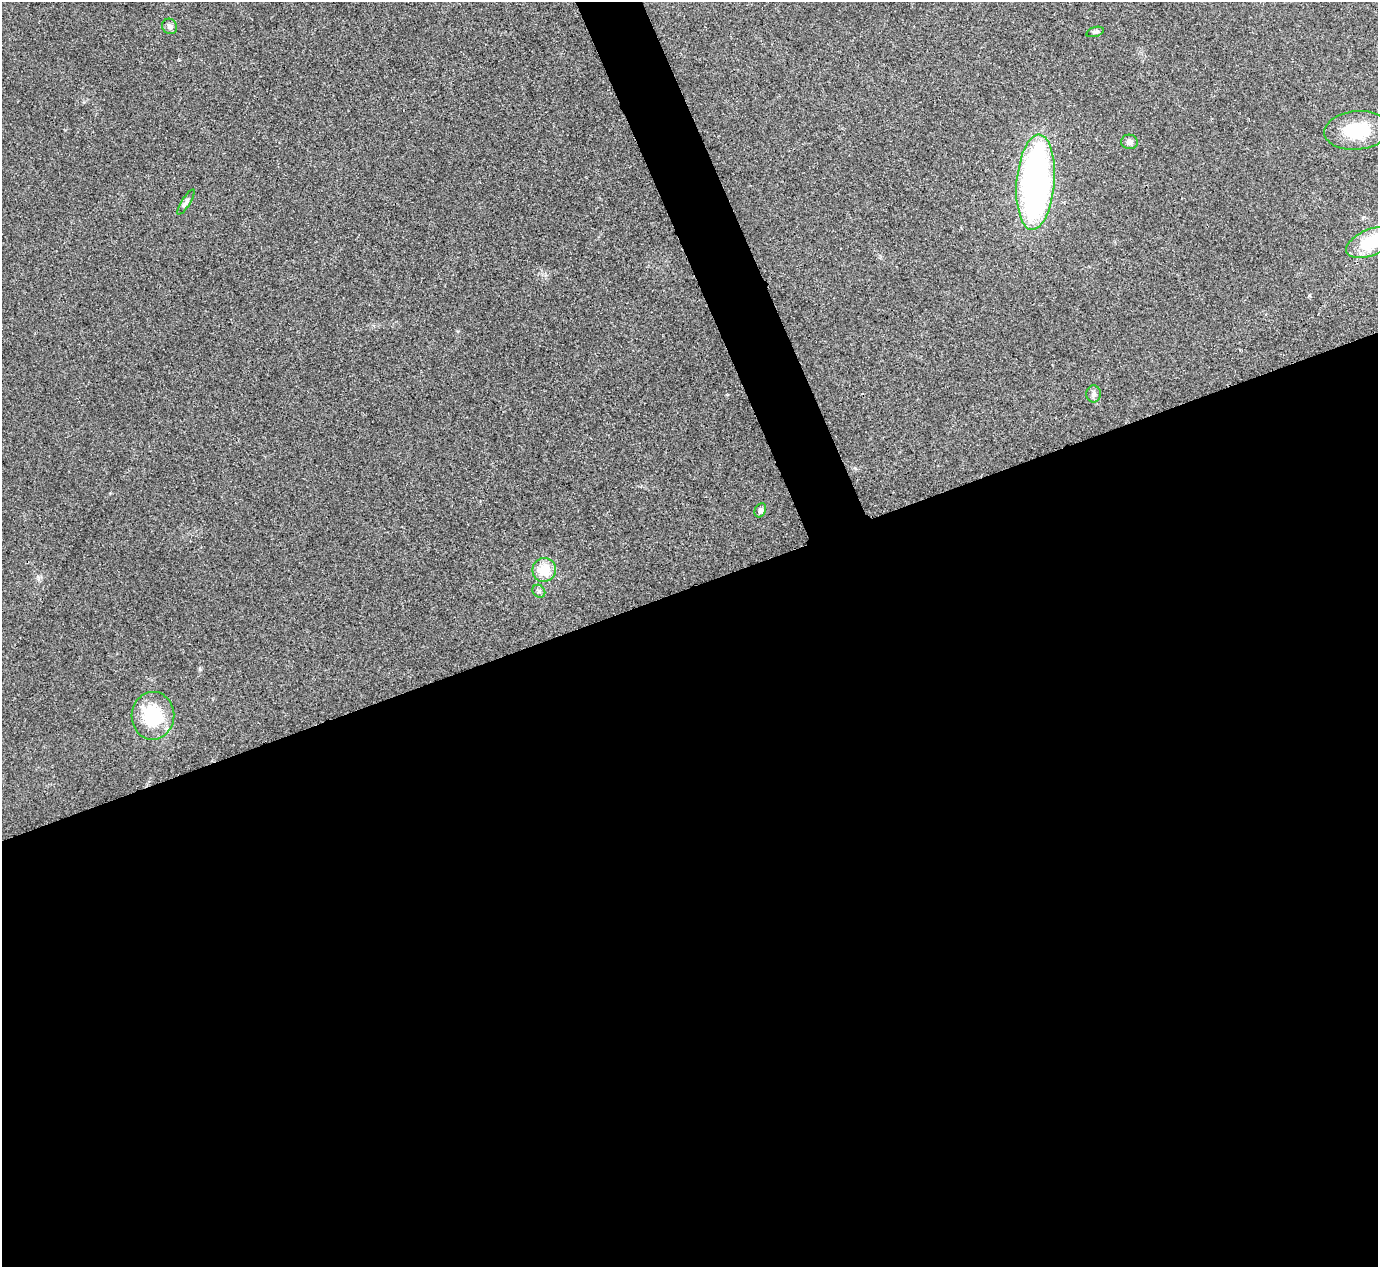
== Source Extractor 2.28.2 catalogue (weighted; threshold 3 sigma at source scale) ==
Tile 15 of 4 x 4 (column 3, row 4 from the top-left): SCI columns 2758-4133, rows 158-1422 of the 5517 x 5505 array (HDU 1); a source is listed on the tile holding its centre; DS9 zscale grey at full resolution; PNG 1380 x 1269 px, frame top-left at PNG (2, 2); each listed source drawn as its Kron ellipse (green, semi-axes under 4 px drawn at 4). Shown black and unused: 56% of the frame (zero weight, under 3 of 4 exposures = <1% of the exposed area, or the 3 px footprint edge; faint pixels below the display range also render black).
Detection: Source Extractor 2.28.2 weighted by HDU 2 'WHT'; one run over the whole footprint, this tile lists its part. Background 0.0197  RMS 0.0059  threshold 0.0265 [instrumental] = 3 sigma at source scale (4.5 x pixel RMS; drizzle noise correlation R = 1.50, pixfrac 1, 0.05/0.05 arcsec/px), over >= 5 px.
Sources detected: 12; all 12 listed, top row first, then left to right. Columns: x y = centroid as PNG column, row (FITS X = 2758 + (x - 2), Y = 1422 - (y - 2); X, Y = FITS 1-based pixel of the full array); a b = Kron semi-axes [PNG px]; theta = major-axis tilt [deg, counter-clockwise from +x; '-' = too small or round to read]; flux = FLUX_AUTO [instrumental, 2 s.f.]
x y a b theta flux
170 26 8 7 - 2.1
1095 32 9 4 18 1.2
1357 130 32 19 5 24
1129 142 8 7 - 2.3
1036 182 48 19 85 190
186 202 14 2 58 1.2
1370 243 25 13 23 24
1093 394 8 7 - 1.9
760 510 7 5 63 1.8
544 570 12 12 - 12
539 591 7 5 -46 1.2
153 716 24 21 86 27
Isophote crosses this tile's border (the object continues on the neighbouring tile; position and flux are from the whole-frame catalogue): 1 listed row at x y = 1370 243
Unlisted compact peaks at least as high as the median listed source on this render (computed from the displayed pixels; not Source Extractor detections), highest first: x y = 200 669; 38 577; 1309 295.